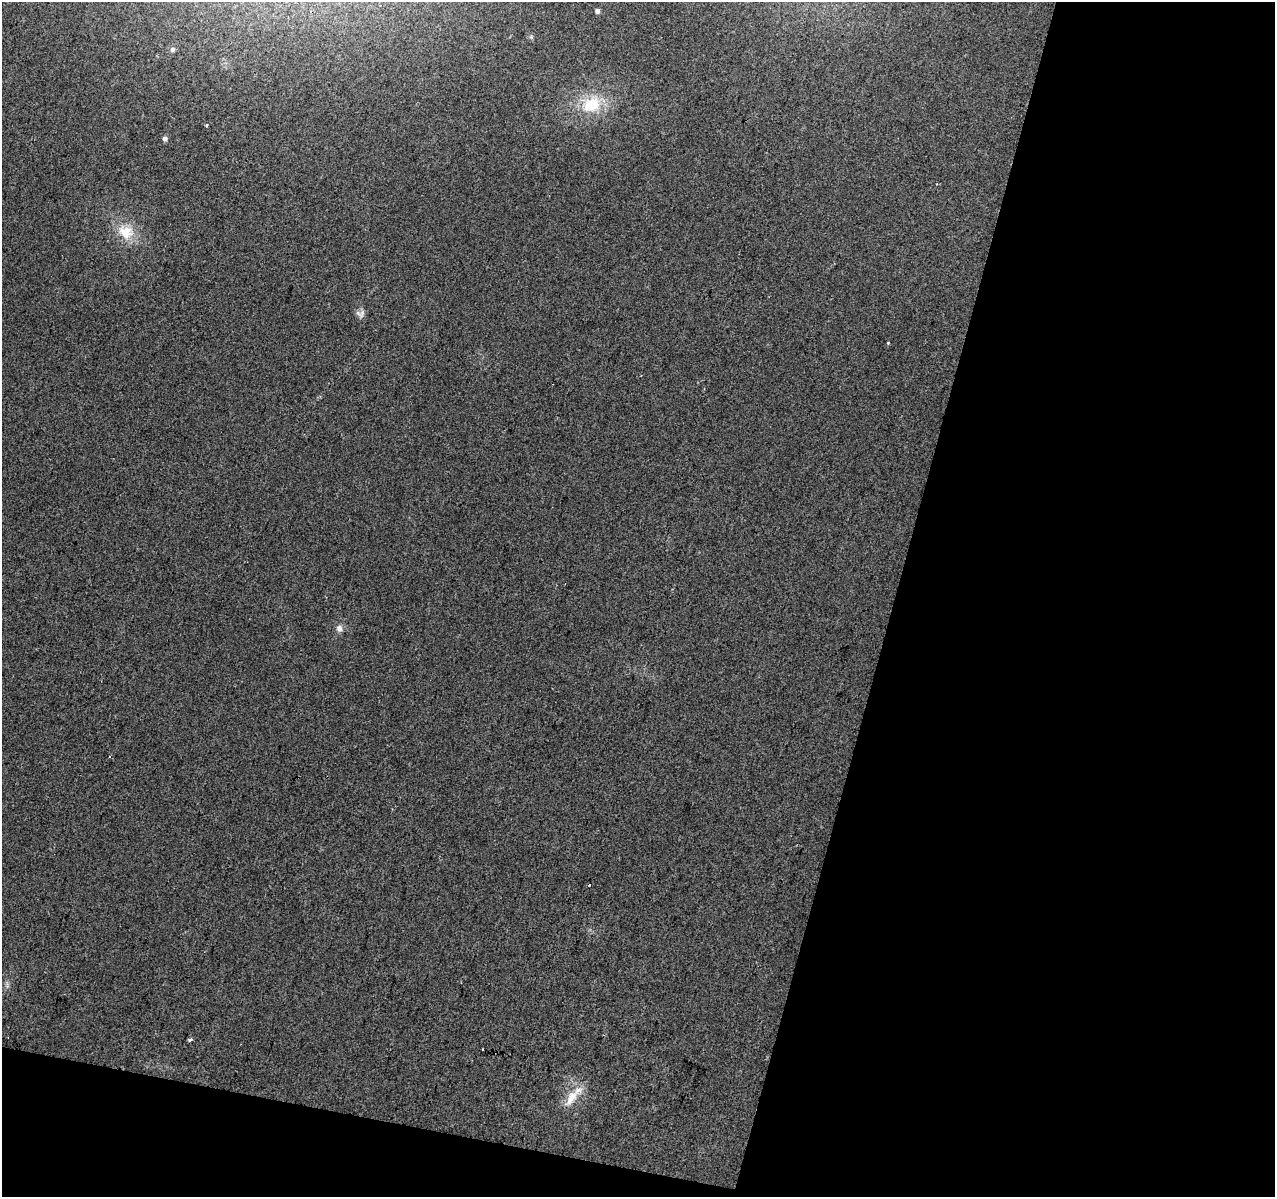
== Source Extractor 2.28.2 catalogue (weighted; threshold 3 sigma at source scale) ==
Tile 4 of 2 x 2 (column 2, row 2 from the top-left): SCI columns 1273-2545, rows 129-1323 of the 2545 x 2629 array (HDU 1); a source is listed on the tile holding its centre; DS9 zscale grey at full resolution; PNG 1277 x 1199 px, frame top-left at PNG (2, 2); no overlay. Shown black and unused: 34% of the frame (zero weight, under 2 of 3 exposures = <1% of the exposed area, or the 3 px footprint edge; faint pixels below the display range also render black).
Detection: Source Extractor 2.28.2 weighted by HDU 2 'WHT'; one run over the whole footprint, this tile lists its part. Background 0.144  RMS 0.016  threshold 0.0738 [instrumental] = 3 sigma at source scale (4.5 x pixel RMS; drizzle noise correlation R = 1.50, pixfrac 1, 0.0396/0.0396 arcsec/px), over >= 5 px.
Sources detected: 13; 1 cosmic-ray / hot-pixel residue — not listed; the other 12 listed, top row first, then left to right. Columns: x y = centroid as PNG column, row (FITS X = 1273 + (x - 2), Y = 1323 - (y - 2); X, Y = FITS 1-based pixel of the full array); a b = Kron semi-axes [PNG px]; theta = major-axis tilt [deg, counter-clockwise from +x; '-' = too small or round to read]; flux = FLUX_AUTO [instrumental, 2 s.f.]
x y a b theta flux
597 11 5 5 - 4.6
172 49 7 6 - 4.2
592 105 25 19 29 60
206 126 4 3 - 2.1
165 139 5 5 - 5.1
126 232 20 17 -12 39
362 314 13 6 72 6.3
888 343 3 3 - 1.3
339 628 10 8 -73 7.5
190 1039 5 3 - 4.2
482 1050 2 2 - 2
571 1098 24 11 57 29